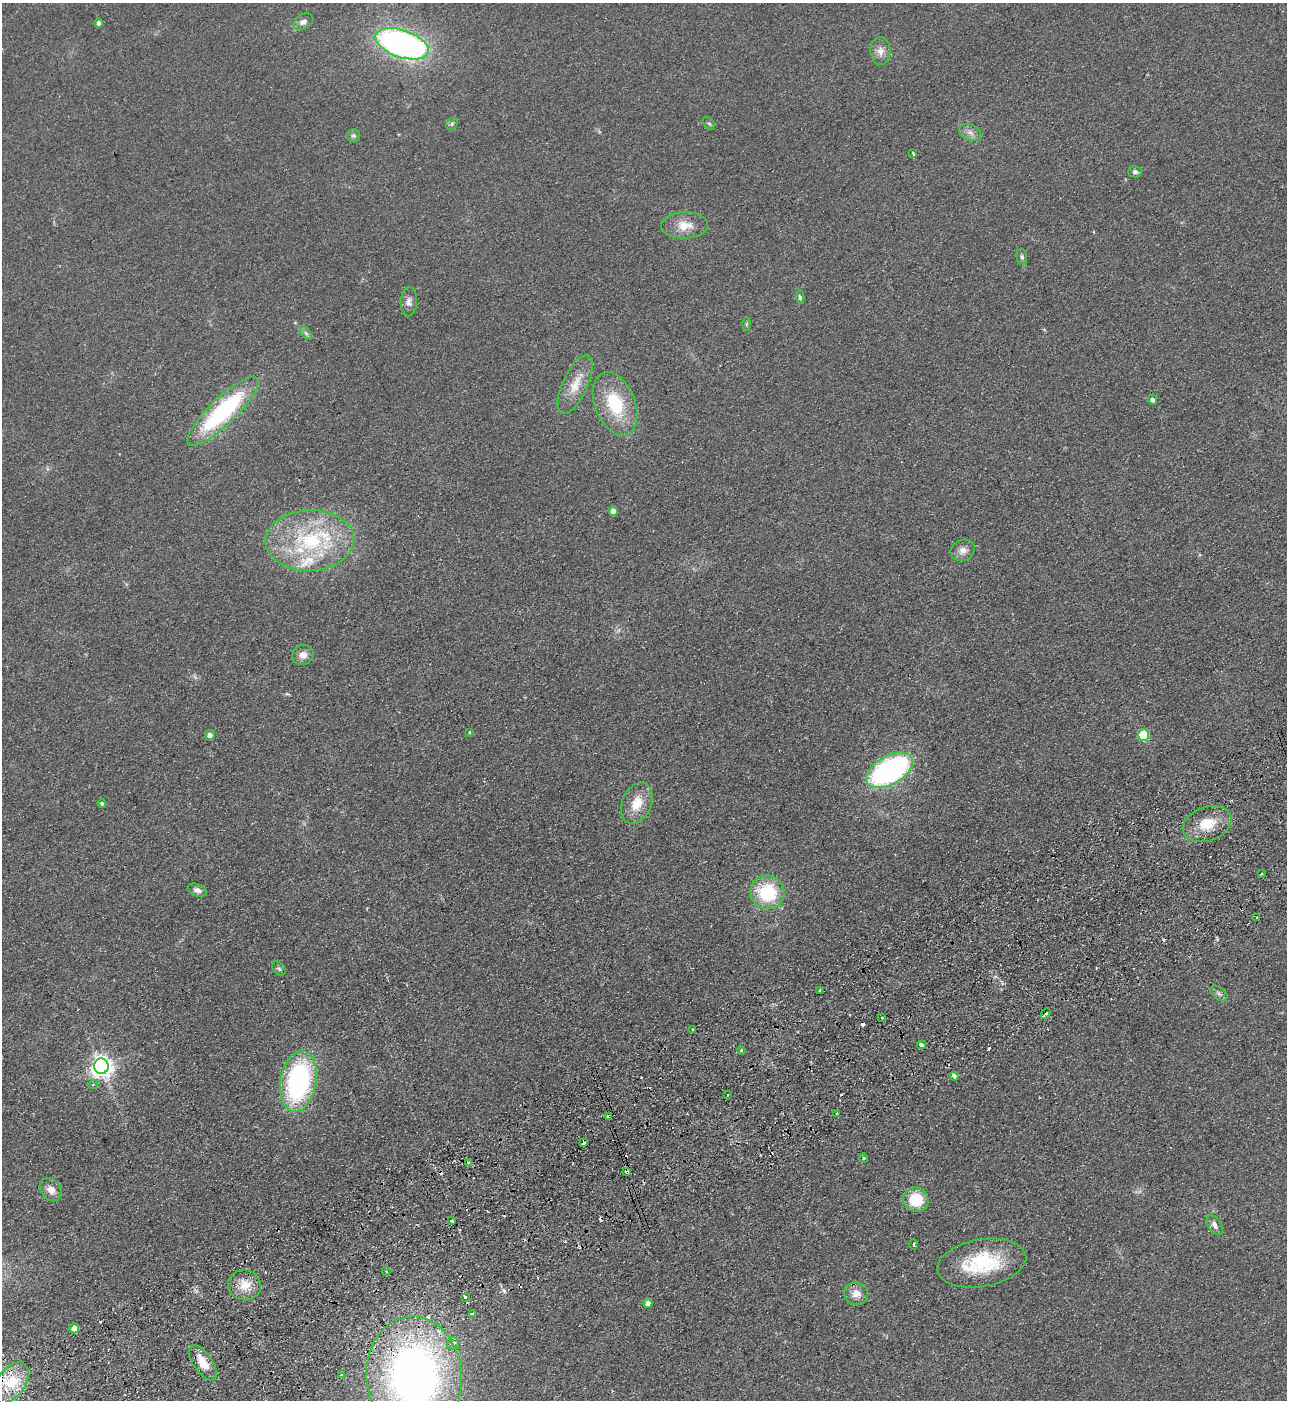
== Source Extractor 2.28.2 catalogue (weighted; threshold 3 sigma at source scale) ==
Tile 7 of 4 x 4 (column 3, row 2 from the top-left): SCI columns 2753-4037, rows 2852-4249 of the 5634 x 5702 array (HDU 1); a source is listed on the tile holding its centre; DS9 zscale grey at full resolution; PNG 1289 x 1402 px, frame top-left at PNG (2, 3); each listed source drawn as its Kron ellipse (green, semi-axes under 4 px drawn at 4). Shown black and unused: <1% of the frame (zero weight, under 2 of 3 exposures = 3% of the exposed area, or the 3 px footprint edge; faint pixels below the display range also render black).
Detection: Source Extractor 2.28.2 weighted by HDU 2 'WHT'; one run over the whole footprint, this tile lists its part. Background 0.113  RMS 0.011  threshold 0.0487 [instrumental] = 3 sigma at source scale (4.5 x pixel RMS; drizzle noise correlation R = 1.50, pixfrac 1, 0.05/0.05 arcsec/px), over >= 5 px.
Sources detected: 92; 17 cosmic-ray / hot-pixel residue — neither listed nor drawn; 3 inside a brighter listed object's ellipse — not listed separately; the other 72 listed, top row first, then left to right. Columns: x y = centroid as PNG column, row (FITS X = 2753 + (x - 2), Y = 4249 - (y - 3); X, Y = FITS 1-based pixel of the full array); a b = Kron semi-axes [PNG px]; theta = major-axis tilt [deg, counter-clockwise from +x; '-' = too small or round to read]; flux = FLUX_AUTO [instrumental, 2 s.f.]
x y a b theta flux
303 22 10 7 32 5
99 23 4 4 - 3.5
402 44 28 13 -18 330
880 51 14 10 -86 7.9
709 123 7 5 -52 1.8
452 124 6 5 - 2.1
970 132 11 8 -25 5.7
353 136 7 6 - 2.2
913 153 4 3 - 3.4
1135 172 7 5 2 3.2
684 225 23 13 1 17
1022 257 8 5 -80 2.1
800 297 7 4 -82 1.9
409 302 14 8 86 5.6
746 324 6 4 88 1.7
306 333 8 4 -54 2.3
575 385 32 12 65 21
1152 400 5 4 - 3.3
615 404 33 20 -68 57
223 411 48 13 44 130
613 511 5 4 - 7.1
310 540 44 30 2 100
963 550 12 10 26 7.2
303 655 11 9 24 7.9
469 732 3 2 - 1.6
210 735 5 4 - 6
1144 735 6 5 - 68
889 770 26 14 30 230
102 803 4 4 - 1.6
637 803 21 14 67 22
1207 824 25 17 20 28
1261 874 3 2 - 2
197 890 10 6 -18 4.4
767 892 17 16 - 60
1257 917 3 3 - 1.8
279 968 8 5 -47 2.2
820 991 3 3 - 2.8
1219 994 10 6 -39 3.1
1046 1014 6 3 48 5.3
882 1018 2 2 - 0.9
693 1029 3 2 - 2.3
921 1045 4 3 - 8
741 1050 4 3 - 1.2
101 1066 8 7 - 680
954 1076 4 3 - 5
298 1081 31 18 80 180
93 1084 4 3 - 1
727 1095 2 2 - 1.3
837 1114 3 3 - 2.1
608 1116 4 3 - 9.4
584 1143 4 3 - 22
864 1158 4 4 - 1.2
469 1163 3 3 - 4.4
627 1171 3 3 - 12
51 1190 13 9 -50 8.6
916 1200 13 12 - 32
452 1221 3 3 - 2.7
1215 1225 11 6 -58 5
914 1244 5 3 - 1.2
982 1263 45 23 10 74
386 1271 4 3 - 2.2
245 1285 16 15 - 17
856 1294 12 11 - 10
465 1297 3 3 - 5.3
648 1303 5 4 - 5.6
473 1314 4 3 - 7.7
74 1328 5 4 - 13
453 1343 6 6 - 3.2
203 1363 20 9 -56 18
341 1375 3 2 - 1.5
414 1376 60 48 -85 600
11 1383 23 14 53 33
Overlapping masked pixels (flux is a lower limit): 4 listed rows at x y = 608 1116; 584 1143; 627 1171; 414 1376
Isophote crosses this tile's border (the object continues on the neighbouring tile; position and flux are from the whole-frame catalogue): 1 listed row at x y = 414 1376